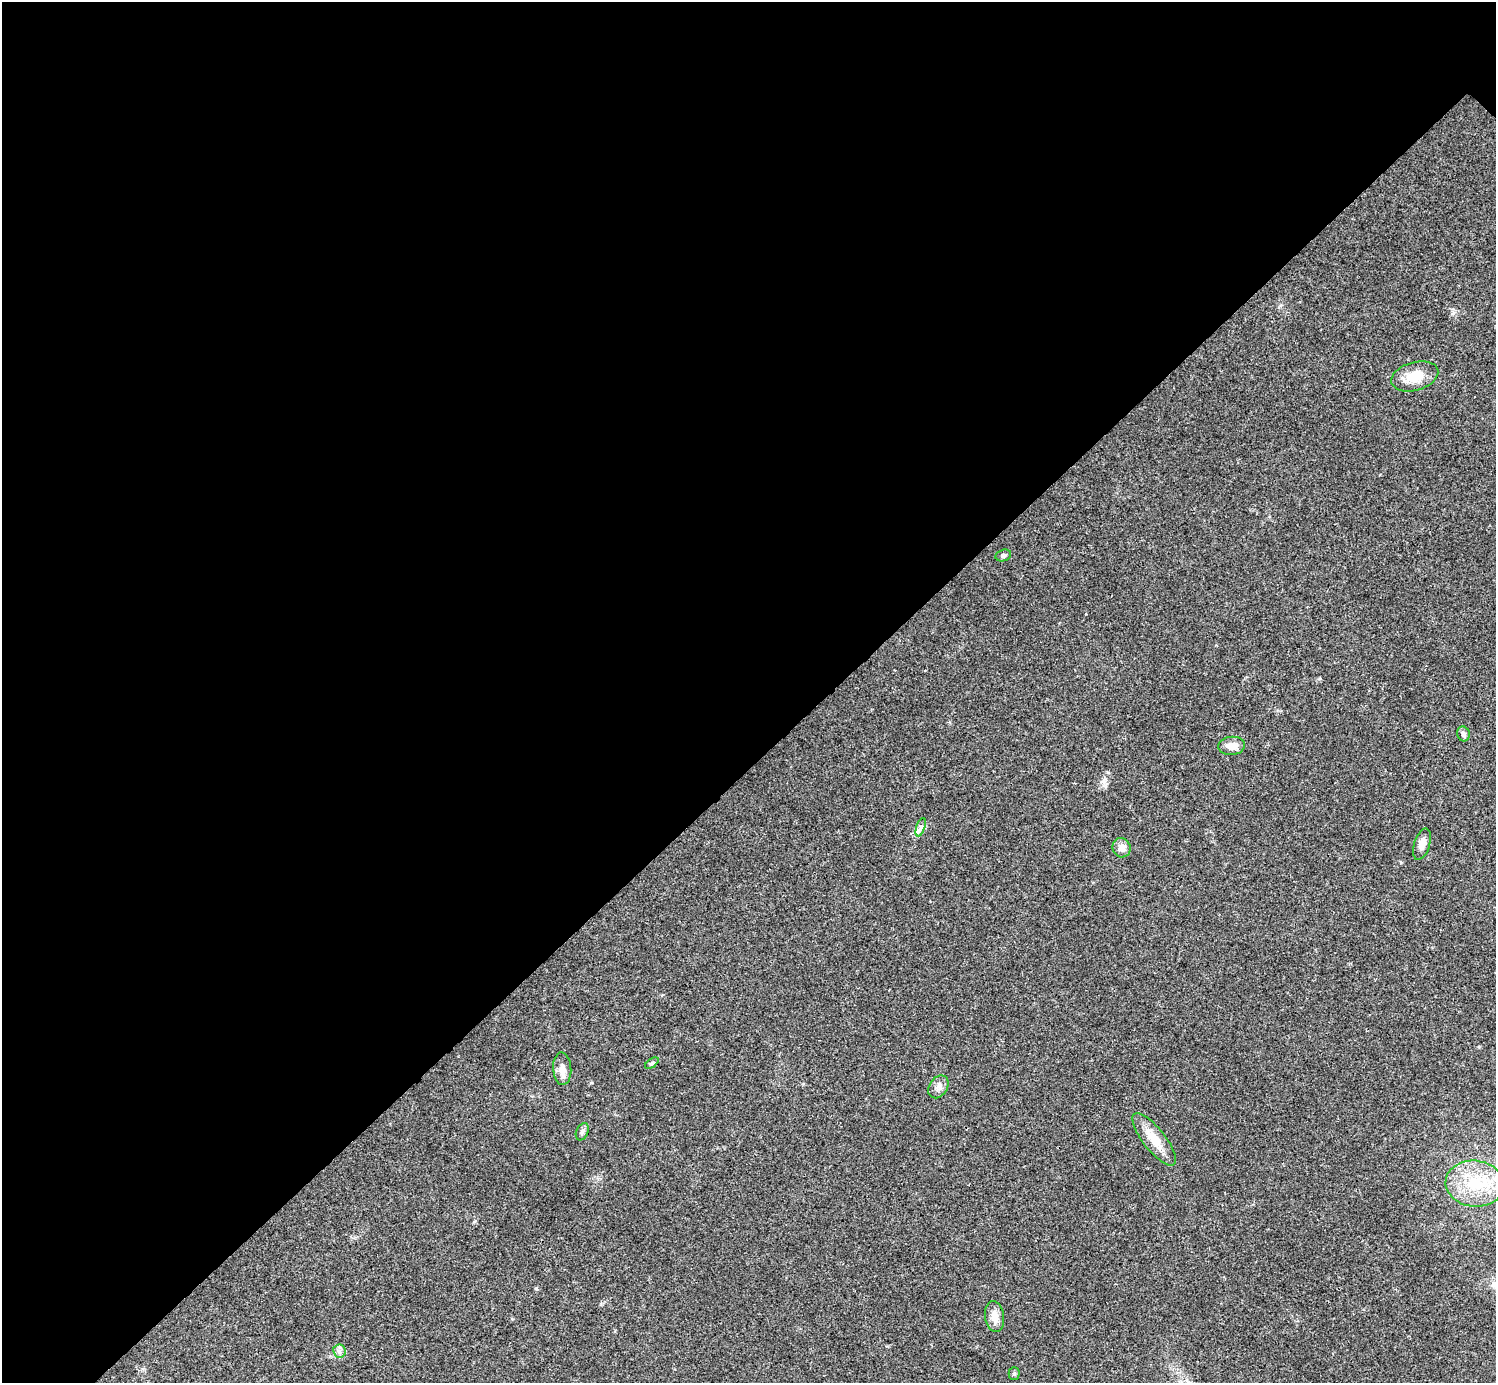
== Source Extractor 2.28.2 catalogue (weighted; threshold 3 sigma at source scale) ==
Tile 5 of 4 x 4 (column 1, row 2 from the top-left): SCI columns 6-1499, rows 3063-4443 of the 5983 x 5983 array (HDU 1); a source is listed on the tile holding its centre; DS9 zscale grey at full resolution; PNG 1498 x 1385 px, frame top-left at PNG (2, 2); each listed source drawn as its Kron ellipse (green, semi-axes under 4 px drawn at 4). Shown black and unused: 55% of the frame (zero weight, under 3 of 4 exposures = <1% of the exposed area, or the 3 px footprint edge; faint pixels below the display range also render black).
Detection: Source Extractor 2.28.2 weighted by HDU 2 'WHT'; one run over the whole footprint, this tile lists its part. Background 0.0195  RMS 0.004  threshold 0.0179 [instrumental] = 3 sigma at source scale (4.5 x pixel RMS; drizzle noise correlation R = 1.50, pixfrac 1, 0.05/0.05 arcsec/px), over >= 5 px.
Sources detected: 16; all 16 listed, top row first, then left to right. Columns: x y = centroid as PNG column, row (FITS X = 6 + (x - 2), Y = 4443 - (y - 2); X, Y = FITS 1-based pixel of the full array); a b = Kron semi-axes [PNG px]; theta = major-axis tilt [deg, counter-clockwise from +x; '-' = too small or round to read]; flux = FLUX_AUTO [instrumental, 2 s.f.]
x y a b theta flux
1415 376 24 14 16 7.7
1003 555 8 5 15 0.83
1463 734 7 6 - 1.3
1232 746 13 9 6 3.3
921 827 9 4 71 1.1
1422 844 16 8 72 2.7
1122 848 9 9 - 2.5
652 1063 8 4 35 0.62
562 1069 16 9 -87 3.1
938 1087 12 9 55 2.2
582 1132 9 6 67 1.1
1154 1139 32 11 -52 7.4
1475 1184 29 23 -5 18
994 1317 15 9 -82 3.8
339 1351 7 6 - 1.3
1014 1374 6 5 - 0.64
Unlisted compact peaks at least as high as the median listed source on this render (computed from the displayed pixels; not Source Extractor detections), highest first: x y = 536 1288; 591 1083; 1104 781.